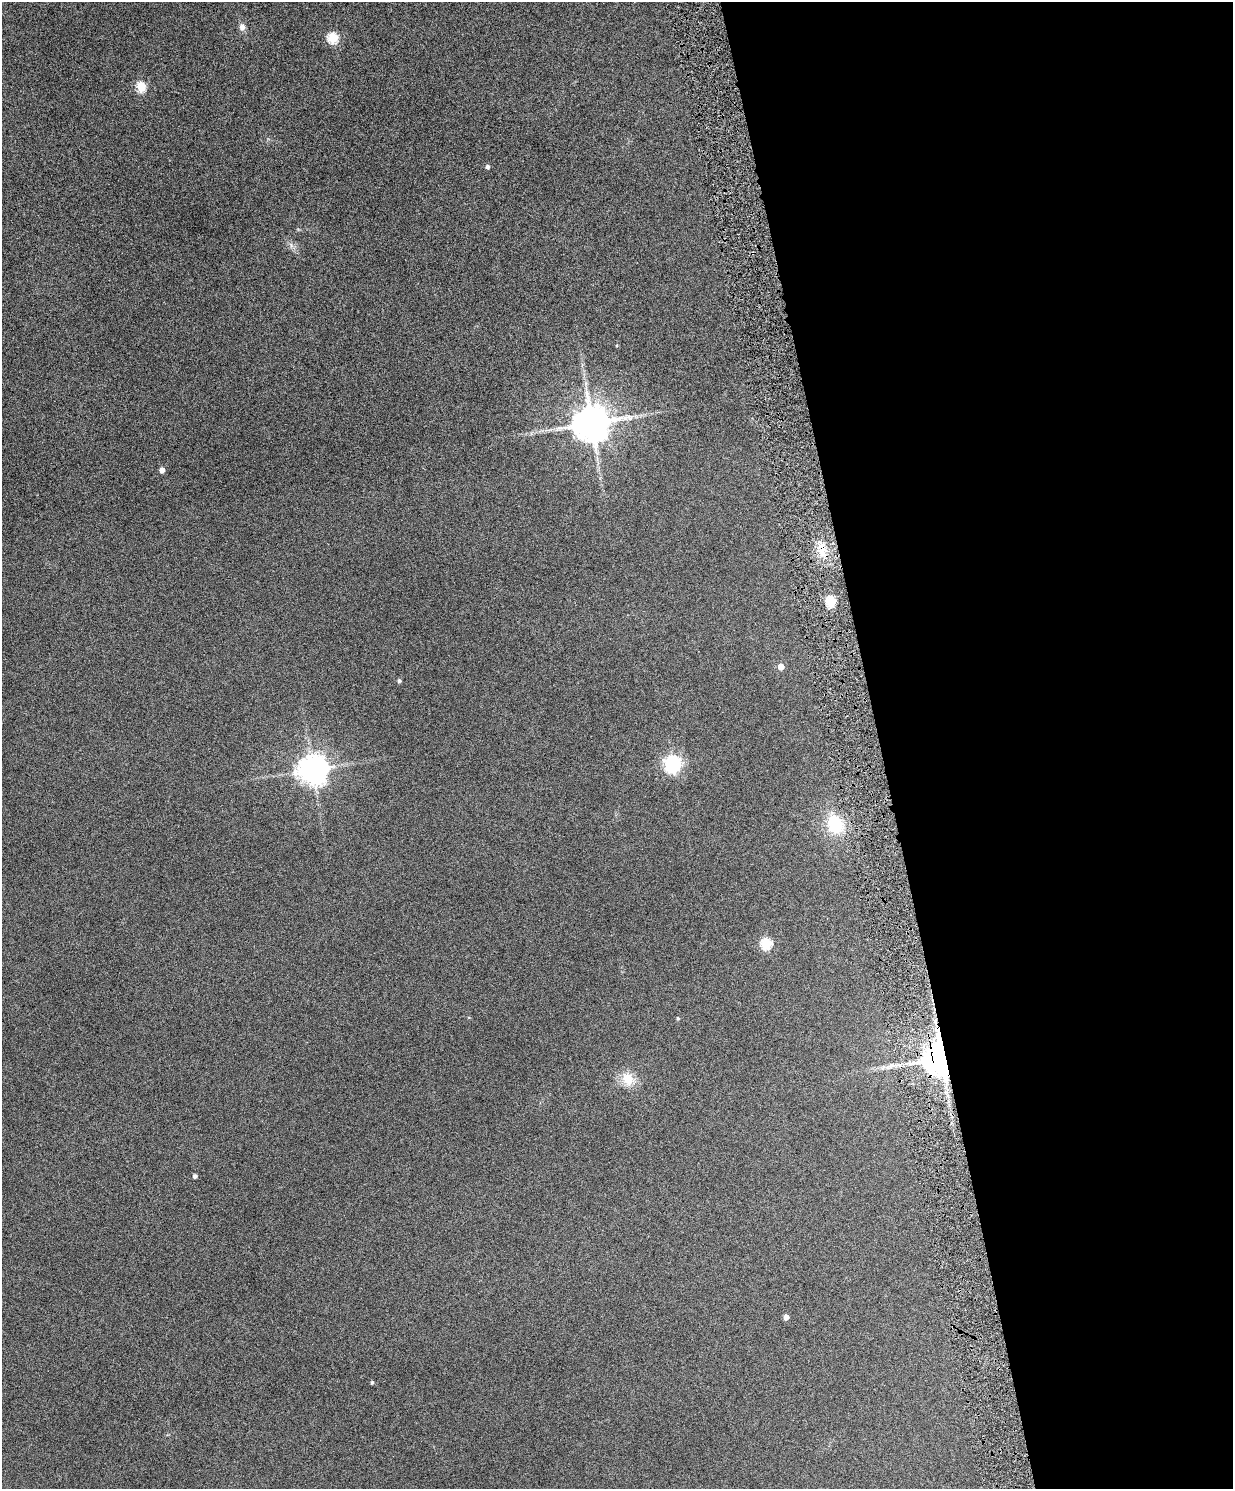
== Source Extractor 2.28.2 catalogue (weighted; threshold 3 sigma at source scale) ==
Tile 8 of 4 x 3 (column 4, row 2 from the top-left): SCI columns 3696-4926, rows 1631-3117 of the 4928 x 4863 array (HDU 1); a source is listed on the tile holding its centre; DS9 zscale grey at full resolution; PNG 1235 x 1491 px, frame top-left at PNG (2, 2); no overlay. Shown black and unused: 29% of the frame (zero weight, under 4 of 8 exposures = <1% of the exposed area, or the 3 px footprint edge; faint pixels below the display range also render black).
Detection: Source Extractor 2.28.2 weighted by HDU 2 'WHT'; one run over the whole footprint, this tile lists its part. Background 0.0712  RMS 0.0043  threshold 0.0176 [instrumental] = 3 sigma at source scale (4.09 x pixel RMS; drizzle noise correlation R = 1.36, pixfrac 0.8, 0.05/0.05 arcsec/px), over >= 5 px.
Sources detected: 21; all 21 listed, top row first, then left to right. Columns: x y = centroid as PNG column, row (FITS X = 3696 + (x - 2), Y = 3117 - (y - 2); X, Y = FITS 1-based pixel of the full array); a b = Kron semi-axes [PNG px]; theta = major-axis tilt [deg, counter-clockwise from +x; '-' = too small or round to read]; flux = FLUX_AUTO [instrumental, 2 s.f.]
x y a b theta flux
242 27 10 8 -85 1.7
333 38 5 5 - 30
141 86 5 5 - 23
487 167 5 4 - 1.1
591 423 10 10 - 1200
162 470 4 4 - 2.6
822 549 20 9 89 5.5
831 601 5 5 - 33
781 667 5 4 - 5.3
399 681 5 4 - 0.9
673 764 7 6 - 140
313 769 9 8 - 610
835 824 19 14 -73 18
766 943 5 5 - 35
678 1018 4 4 - 0.6
941 1058 8 7 - 1300
890 1066 17 5 24 2.6
628 1079 17 14 -58 6.9
195 1176 4 4 - 1.2
786 1317 4 4 - 2.2
372 1382 4 3 - 0.71
Overlapping masked pixels (flux is a lower limit): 2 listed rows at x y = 822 549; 941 1058